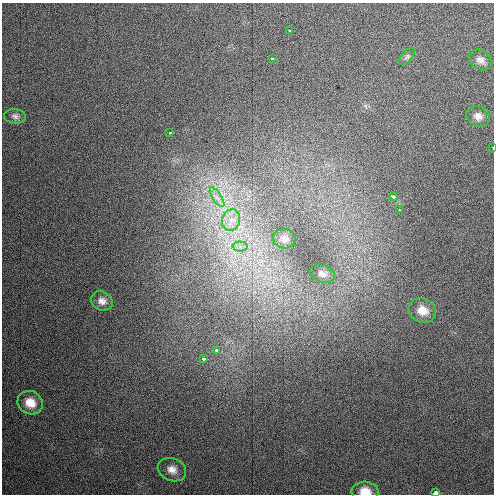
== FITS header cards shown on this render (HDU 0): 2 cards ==
NAXIS1  =                  492 / Axis length
NAXIS2  =                  492 / Axis length

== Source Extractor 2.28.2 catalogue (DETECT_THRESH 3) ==
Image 492 x 492 px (HDU 0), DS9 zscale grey, 1 PNG px = 1 image px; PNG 496 x 496 px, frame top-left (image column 1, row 492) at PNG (2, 3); each listed source drawn as its Kron ellipse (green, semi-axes under 4 px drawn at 4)
Background 2360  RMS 7.4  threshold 22.1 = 3 sigma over >= 5 px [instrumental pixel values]
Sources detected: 23; all 23 listed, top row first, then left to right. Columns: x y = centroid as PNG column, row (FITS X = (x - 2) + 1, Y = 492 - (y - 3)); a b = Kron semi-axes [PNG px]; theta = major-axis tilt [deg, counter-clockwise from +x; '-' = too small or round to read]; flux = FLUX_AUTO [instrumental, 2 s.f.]
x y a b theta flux
289 30 3 2 - 1100
407 56 10 5 47 1400
272 58 3 3 - 930
480 60 12 9 -32 2900
15 116 11 7 -8 1800
478 116 12 10 -29 3200
169 133 3 3 - 5800
493 147 3 2 - 1000
217 197 11 4 -56 2300
393 197 4 3 - 1700
399 210 3 3 - 610
231 220 11 9 72 5500
284 238 11 10 - 2900
240 246 7 5 0 1800
322 274 13 8 -21 2400
102 301 11 9 -29 3100
422 310 14 12 -28 6500
216 350 3 3 - 1200
203 358 3 3 - 2500
30 403 13 11 -27 7300
172 470 14 11 -23 4600
365 491 13 9 -3 6800
435 493 3 3 - 16000
At the frame edge (FLAGS 8, measured only in part): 3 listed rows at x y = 493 147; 365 491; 435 493